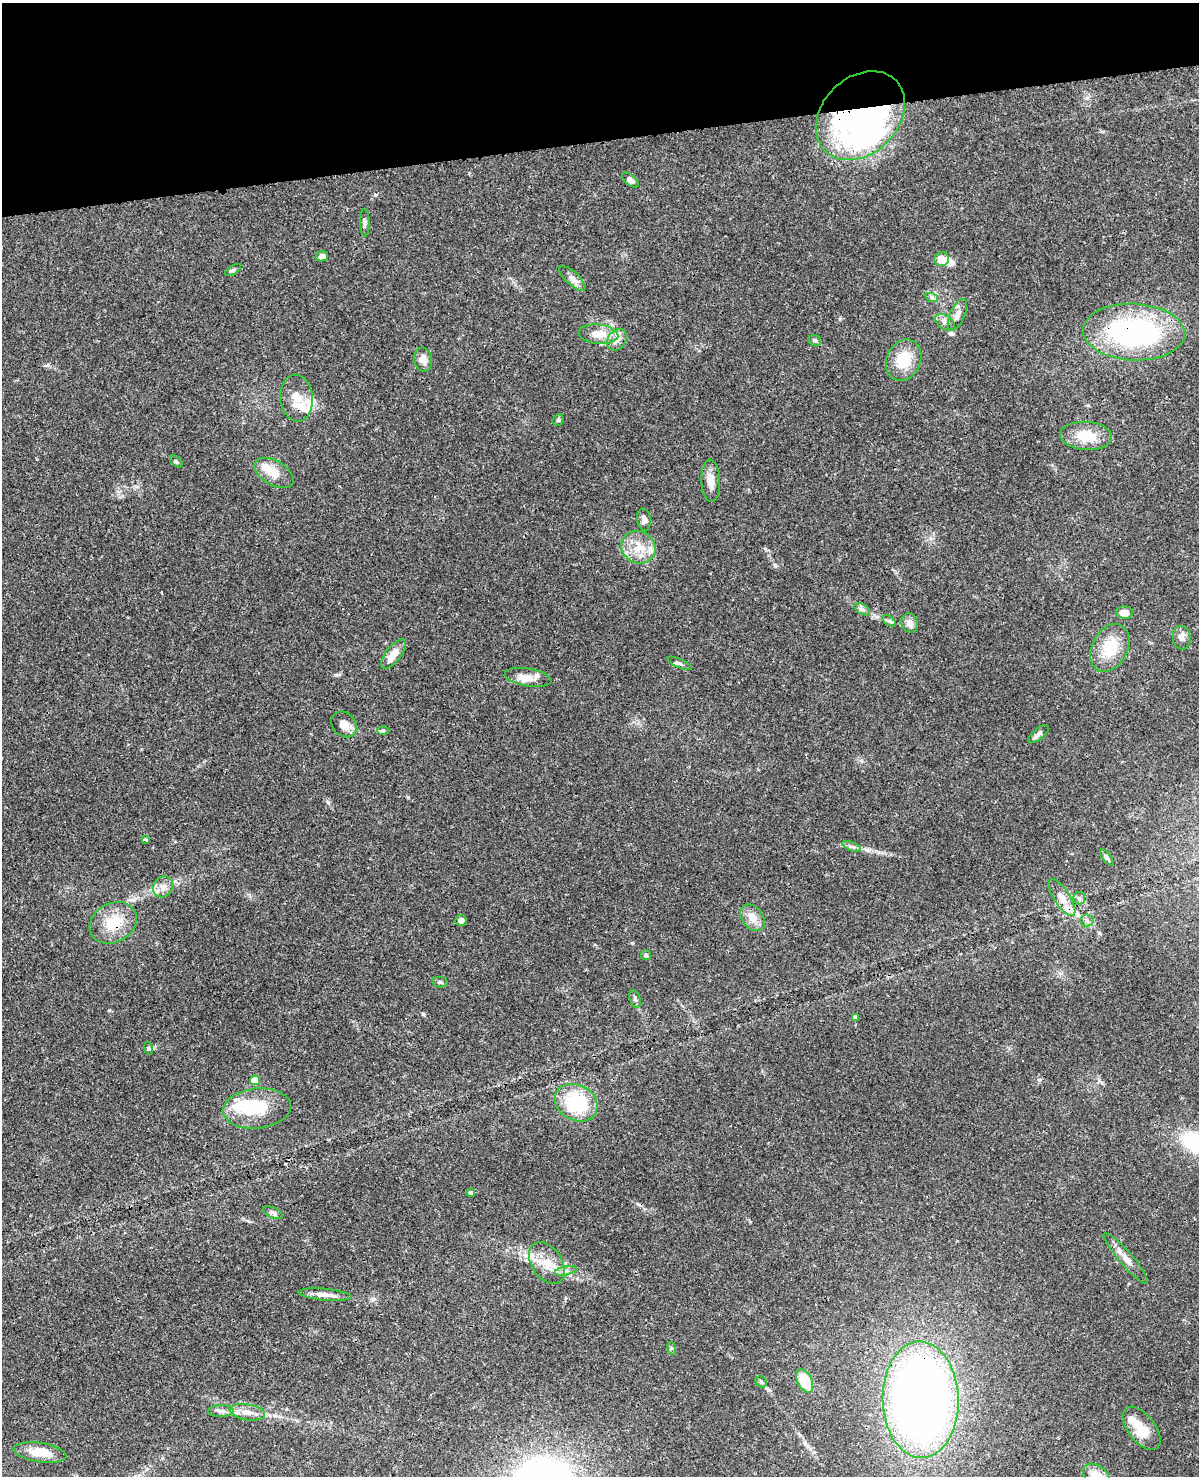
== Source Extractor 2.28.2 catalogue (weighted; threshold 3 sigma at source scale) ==
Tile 3 of 4 x 3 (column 3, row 1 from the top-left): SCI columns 2511-3707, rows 3223-4696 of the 5020 x 4865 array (HDU 1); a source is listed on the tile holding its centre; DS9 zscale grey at full resolution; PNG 1201 x 1478 px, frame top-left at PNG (2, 3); each listed source drawn as its Kron ellipse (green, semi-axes under 4 px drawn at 4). Shown black and unused: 9% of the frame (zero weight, under 3 of 4 exposures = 6% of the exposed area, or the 3 px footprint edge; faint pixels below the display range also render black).
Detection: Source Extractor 2.28.2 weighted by HDU 2 'WHT'; one run over the whole footprint, this tile lists its part. Background 0.0273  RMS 0.0023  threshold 0.0104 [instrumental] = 3 sigma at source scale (4.5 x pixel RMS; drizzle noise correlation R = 1.50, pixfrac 1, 0.05/0.05 arcsec/px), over >= 5 px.
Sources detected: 87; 9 inside a brighter object's white glare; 2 cosmic-ray / hot-pixel residue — neither listed nor drawn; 7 inside a brighter listed object's ellipse — not listed separately; the other 69 listed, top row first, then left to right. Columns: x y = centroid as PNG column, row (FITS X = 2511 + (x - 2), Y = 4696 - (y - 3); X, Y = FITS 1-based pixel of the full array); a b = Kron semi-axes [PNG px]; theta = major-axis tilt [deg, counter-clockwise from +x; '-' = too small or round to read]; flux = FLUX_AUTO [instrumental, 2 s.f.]
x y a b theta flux
860 116 50 38 44 40
630 180 9 5 -40 1.1
365 223 14 5 -89 0.67
322 256 6 5 - 1.4
942 259 7 7 - 2.7
233 270 9 4 32 0.43
572 278 17 6 -43 1.3
932 298 6 4 -19 0.49
957 315 17 7 66 1.6
945 322 11 6 -36 0.99
1134 332 51 28 -3 43
598 334 20 9 -6 3.8
617 340 11 9 56 1.5
815 340 6 5 - 0.51
423 360 12 8 -80 1.7
904 360 21 17 65 6.6
296 398 23 16 -85 4
558 420 6 5 - 0.34
1086 436 26 14 -4 6
176 461 7 4 -41 0.37
274 473 21 12 -31 3.6
711 481 21 9 -88 2.3
644 519 11 7 -83 1.1
638 547 18 16 -31 4.9
862 609 8 5 -30 0.63
1124 612 8 6 -2 1.8
889 621 8 4 -36 0.48
910 623 10 8 -69 1.3
1182 638 12 9 -83 1.2
1110 648 25 17 63 7.3
393 654 17 7 52 3.1
680 663 13 4 -25 0.61
528 677 23 9 -9 2.5
344 724 14 11 -46 2.3
383 730 6 4 1 0.35
1039 734 12 5 41 0.84
146 840 4 3 - 0.41
852 846 10 3 -21 0.54
1107 858 9 4 -53 0.61
163 887 11 9 51 1.6
1062 898 21 8 -57 2.2
1079 898 6 6 - 0.61
753 918 15 10 -51 2.6
461 920 6 5 - 1.2
1087 920 6 6 - 0.6
113 923 25 19 29 6.7
646 955 5 5 - 0.38
440 982 8 5 -10 0.51
635 999 9 5 -75 0.59
855 1017 4 4 - 0.97
148 1048 6 4 -71 0.33
255 1080 5 5 - 5.5
576 1103 22 17 -28 14
257 1108 34 20 6 12
471 1193 4 4 - 0.76
273 1213 10 5 -23 0.66
1126 1258 33 7 -49 2.4
547 1263 23 15 -57 4.4
566 1271 11 3 11 0.63
325 1295 26 5 -5 2.2
671 1348 6 4 -72 0.34
805 1381 12 7 -65 7.9
761 1382 6 5 - 0.39
921 1400 58 38 -89 190
221 1411 13 6 2 1
247 1412 18 8 -9 2.2
1142 1428 25 13 -52 5.2
40 1453 26 9 -8 4.4
1096 1476 15 10 -39 3.8
Overlapping masked pixels (flux is a lower limit): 4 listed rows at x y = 860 116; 1134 332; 113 923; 921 1400
Isophote crosses this tile's border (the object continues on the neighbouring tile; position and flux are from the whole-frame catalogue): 1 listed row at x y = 1096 1476
Unlisted compact peaks at least as high as the median listed source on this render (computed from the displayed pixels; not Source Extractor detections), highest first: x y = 423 1014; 328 802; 775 565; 109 1010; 632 943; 951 333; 336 675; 1099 933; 375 195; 1039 1080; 1087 98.